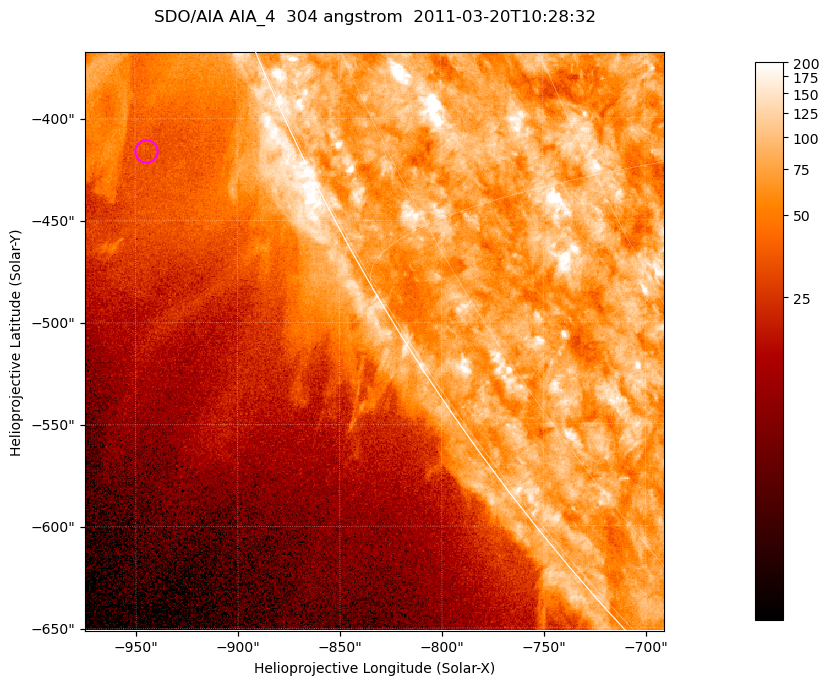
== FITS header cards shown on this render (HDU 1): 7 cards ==
TELESCOP= 'SDO/AIA '           / For AIA: SDO/AIA
INSTRUME= 'AIA_4   '           / For AIA: AIA_ATA1, AIA_ATA2, AIA_ATA3 or AIA_AT
WAVELNTH=                  304 / [angstrom] Wavelength
WAVEUNIT= 'angstrom'           / Wavelength unit: angstrom
DATE-OBS= '2011-03-20T10:28:32.123' / [ISO] Date when observation started; ISO 8
CTYPE1  = 'HPLN-TAN'           / CTYPE1; Typically HPLN
CTYPE2  = 'HPLT-TAN'           / CTYPE2; Typically HPLT

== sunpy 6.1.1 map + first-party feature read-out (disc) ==
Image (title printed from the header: SDO/AIA AIA_4  304 angstrom  2011-03-20T10:28:32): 473 x 473 px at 0.6 arcsec/px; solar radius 964 arcsec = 1606 px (partial field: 1.2% of the solar disc is inside the frame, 43% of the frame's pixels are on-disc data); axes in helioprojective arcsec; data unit not stated in the header (colour bar unlabelled)
Orientation: roll -0.132 deg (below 1 deg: not rotated)
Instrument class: DISC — disc imager (sunpy class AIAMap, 304 A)
Bright regions (active regions / flare kernels): reference = the on-disc median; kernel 5 px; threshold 5 sigma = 108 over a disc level ~75.9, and >= 1.15x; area >= 223 px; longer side >= 6 px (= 3.6 arcsec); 0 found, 0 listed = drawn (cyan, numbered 1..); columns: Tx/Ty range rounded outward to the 2 arcsec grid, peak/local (2 s.f.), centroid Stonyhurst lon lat
Off-limb structures (1.02-1.3 R_sun): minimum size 111 px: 3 found; the strongest spans PA ~110..120 deg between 1.02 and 1.13 R_sun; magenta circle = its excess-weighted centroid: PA ~115 deg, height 1.07 R_sun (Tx ~-944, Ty ~-416 arcsec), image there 1.8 x the reference